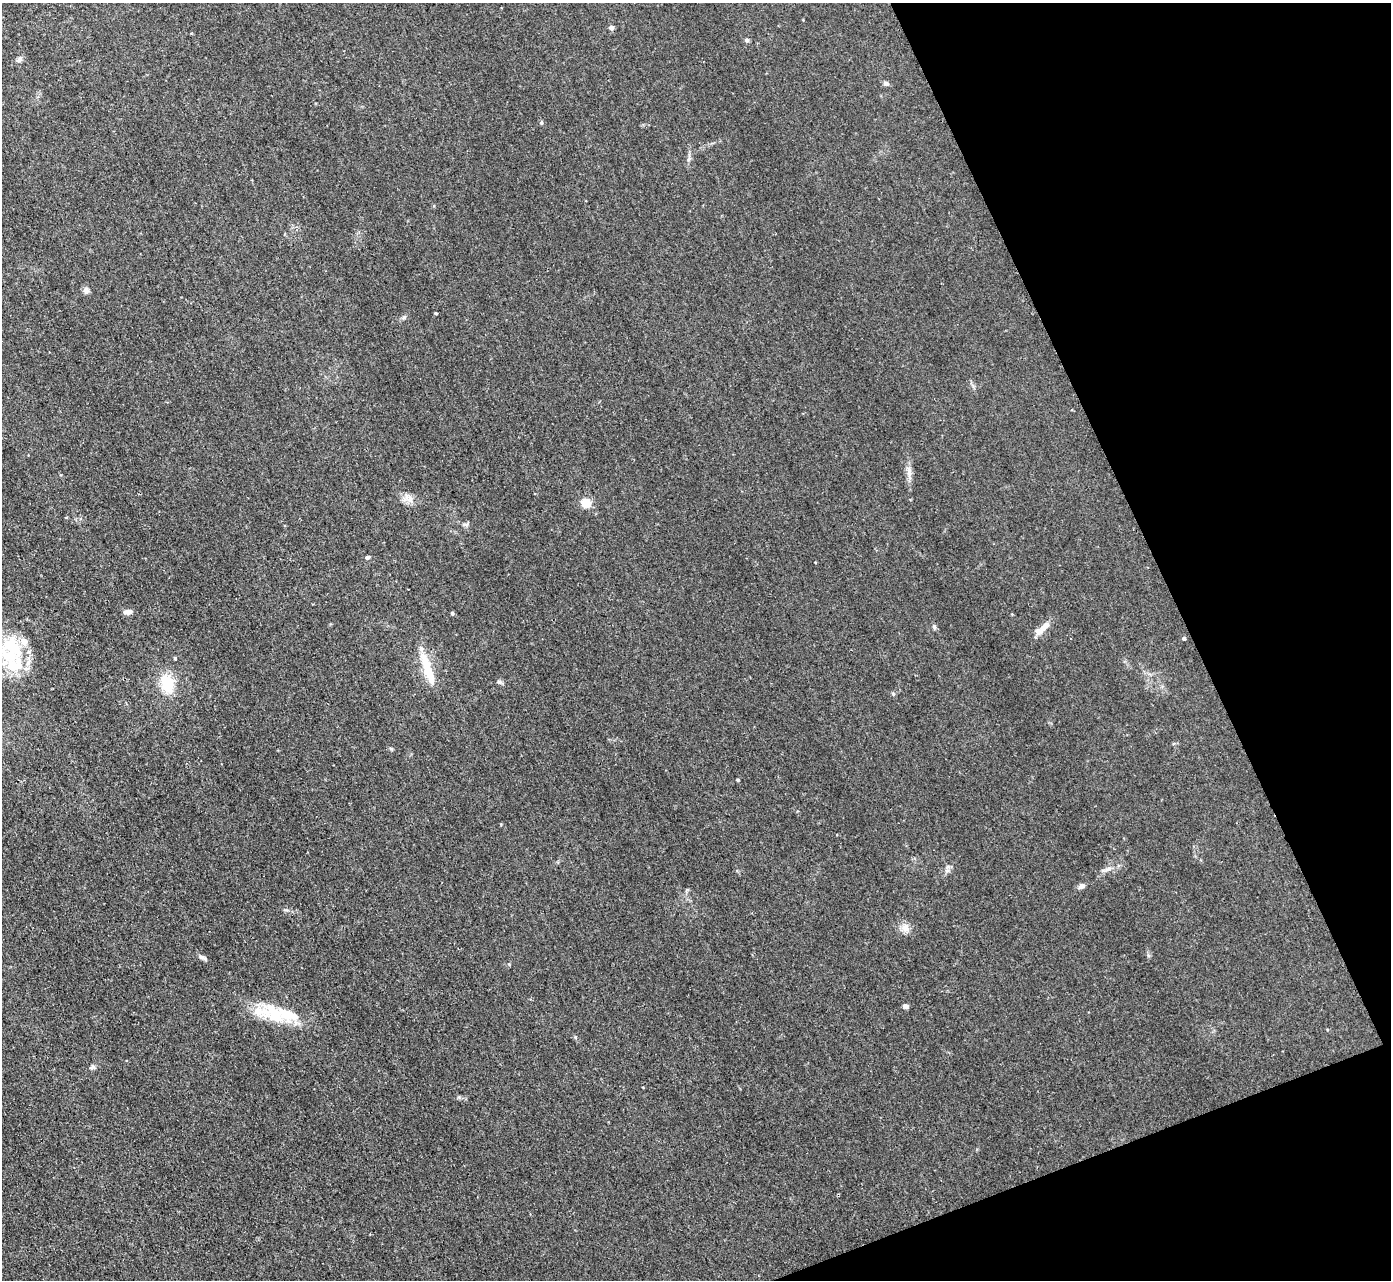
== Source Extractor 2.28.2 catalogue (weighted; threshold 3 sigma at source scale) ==
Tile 12 of 4 x 4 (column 4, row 3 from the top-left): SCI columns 4237-5625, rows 1433-2710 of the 5691 x 5723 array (HDU 1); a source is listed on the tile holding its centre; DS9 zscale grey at full resolution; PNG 1393 x 1282 px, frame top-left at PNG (2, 3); no overlay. Shown black and unused: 19% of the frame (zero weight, under 2 of 3 exposures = <1% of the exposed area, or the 3 px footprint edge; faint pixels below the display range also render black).
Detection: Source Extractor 2.28.2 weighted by HDU 2 'WHT'; one run over the whole footprint, this tile lists its part. Background 0.0367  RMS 0.008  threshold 0.0362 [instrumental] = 3 sigma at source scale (4.5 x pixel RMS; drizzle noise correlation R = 1.50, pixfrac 1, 0.05/0.05 arcsec/px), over >= 5 px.
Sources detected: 38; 1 inside a brighter object's white glare — not listed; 7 inside a brighter listed object's ellipse — not listed separately; the other 30 listed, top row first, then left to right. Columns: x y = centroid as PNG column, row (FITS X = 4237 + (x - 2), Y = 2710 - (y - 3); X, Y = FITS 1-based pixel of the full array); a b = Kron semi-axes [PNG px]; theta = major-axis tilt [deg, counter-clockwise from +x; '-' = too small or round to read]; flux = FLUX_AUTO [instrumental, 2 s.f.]
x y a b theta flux
611 28 5 4 - 3.1
747 40 5 5 - 1.7
20 59 9 6 61 2.3
886 83 7 6 - 1.8
541 123 5 3 - 0.83
86 290 8 7 - 2.7
436 313 3 3 - 0.96
909 471 15 3 90 2.8
410 498 10 4 -82 2.7
586 503 5 5 - 34
466 524 8 4 -1 1.6
367 557 5 4 - 1.6
128 612 11 6 5 3.2
452 613 4 4 - 1.3
1045 625 20 8 46 6.3
934 627 6 5 - 1.3
1184 638 4 4 - 1.6
15 649 33 20 -47 40
428 671 40 9 -71 22
500 682 7 4 -90 1.3
167 683 17 13 -74 24
893 694 5 4 - 1.1
391 749 6 4 -20 0.98
738 780 4 3 - 0.84
1081 886 7 6 - 2.6
905 928 11 9 -42 4.9
201 957 10 5 -31 2.2
905 1006 7 5 3 1.9
274 1013 33 20 -46 31
92 1067 7 4 71 1.4
Isophote crosses this tile's border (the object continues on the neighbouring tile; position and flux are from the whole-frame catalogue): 1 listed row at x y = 15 649
Unlisted compact peaks at least as high as the median listed source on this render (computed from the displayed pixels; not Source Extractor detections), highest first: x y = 404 317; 1109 869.